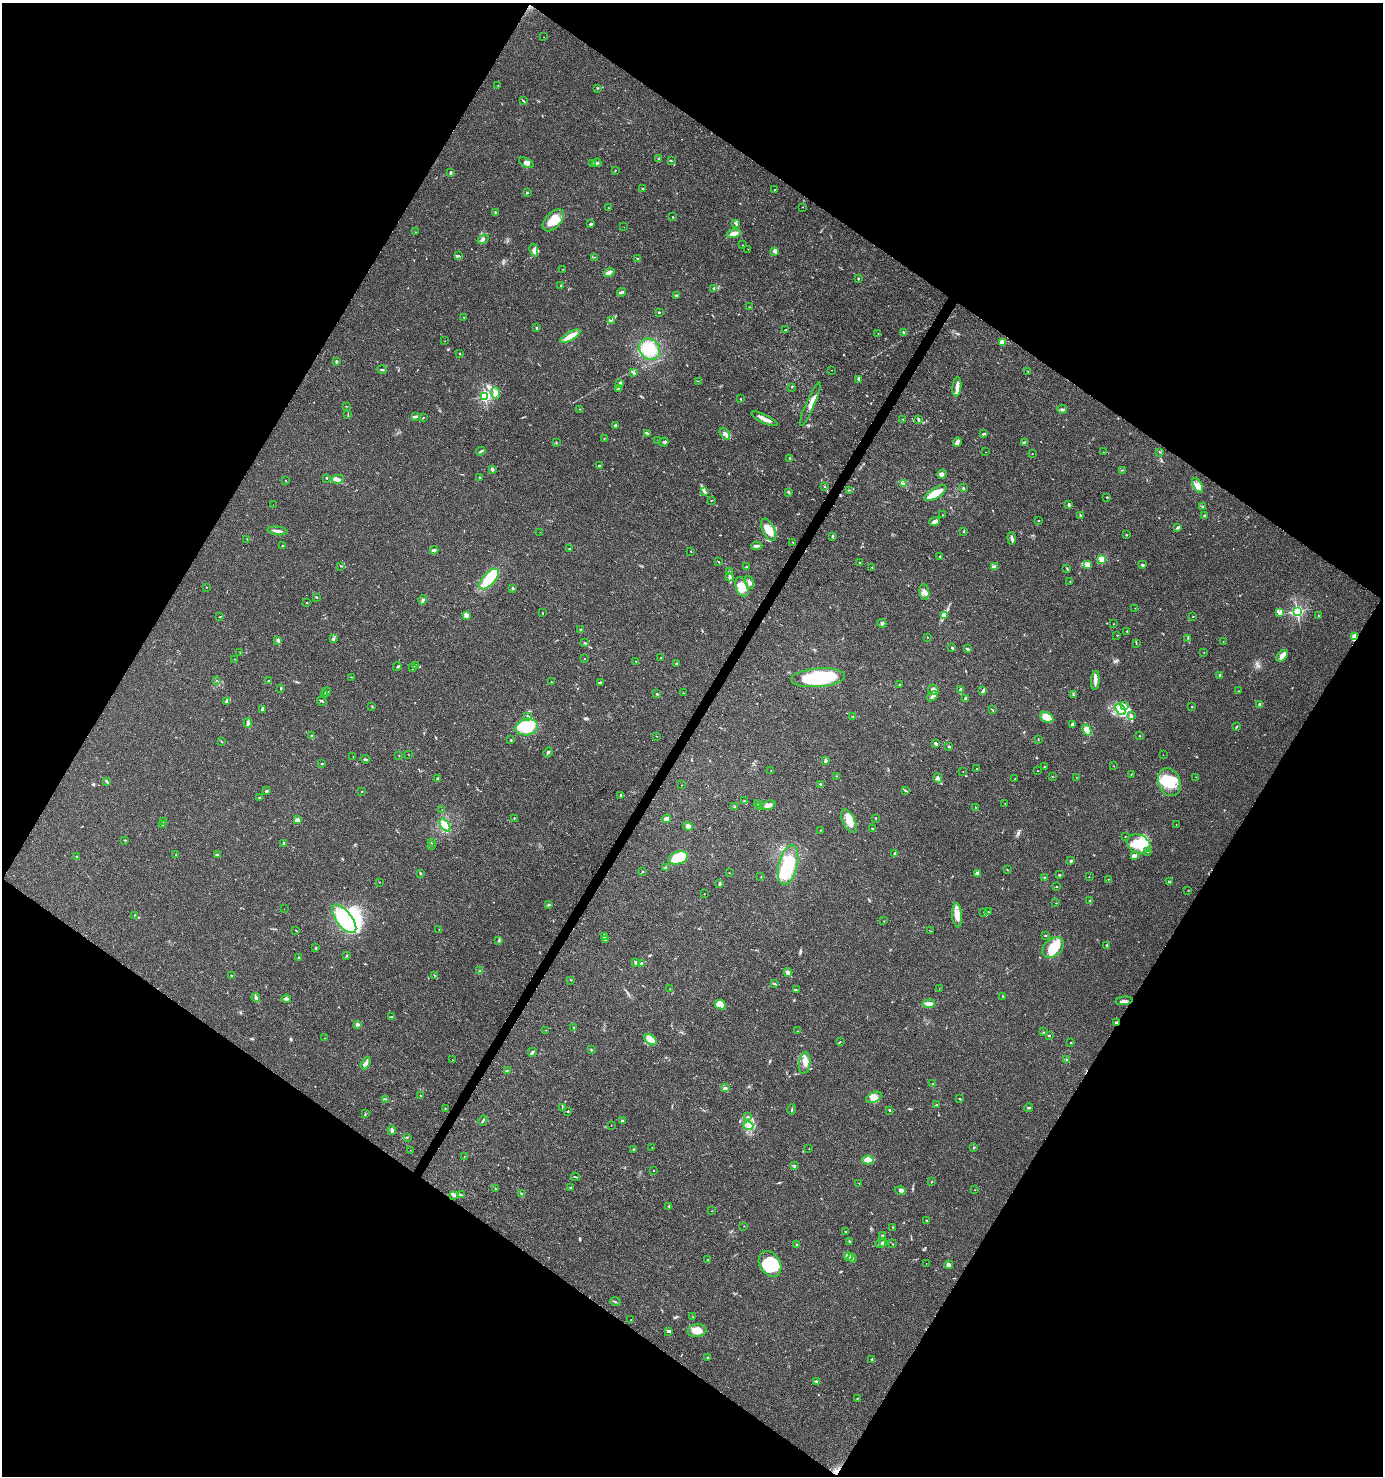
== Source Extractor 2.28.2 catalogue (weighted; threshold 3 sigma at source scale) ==
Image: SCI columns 256-5778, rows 1-5894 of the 5966 x 5903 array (HDU 1 of 3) = the unmasked area's bounding box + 8 px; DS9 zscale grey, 4 x 4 block average (1 PNG px = mean of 4 x 4 image px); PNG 1385 x 1478 px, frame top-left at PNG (2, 3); each listed source drawn as its Kron ellipse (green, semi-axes under 4 px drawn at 4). Shown black and unused: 49% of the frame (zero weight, under 3 of 4 exposures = <1% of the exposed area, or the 3 px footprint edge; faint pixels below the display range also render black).
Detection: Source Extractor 2.28.2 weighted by HDU 2 'WHT'. Background 0.0416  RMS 0.0036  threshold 0.0164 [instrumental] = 3 sigma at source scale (4.5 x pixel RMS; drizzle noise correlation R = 1.50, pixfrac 1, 0.0396/0.0396 arcsec/px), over >= 5 px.
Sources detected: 501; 6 inside a brighter object's white glare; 1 cosmic-ray / hot-pixel residue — neither listed nor drawn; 14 coinciding with a brighter row at this scale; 34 inside a brighter listed object's ellipse — not listed separately; the other 446 listed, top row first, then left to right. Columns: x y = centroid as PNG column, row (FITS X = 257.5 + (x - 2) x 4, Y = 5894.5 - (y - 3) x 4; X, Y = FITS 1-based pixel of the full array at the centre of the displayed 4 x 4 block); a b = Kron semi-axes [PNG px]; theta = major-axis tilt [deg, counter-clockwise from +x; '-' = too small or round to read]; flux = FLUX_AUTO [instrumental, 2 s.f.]
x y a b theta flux
544 37 2 2 - 1
498 85 2 2 - 0.62
597 88 2 2 - 1.4
523 101 4 2 - 1.8
658 159 3 2 - 1.8
671 161 3 2 - 1.3
526 163 8 4 -26 8.3
593 163 3 3 - 2.8
597 163 4 2 - 4
615 170 3 2 - 0.88
451 172 3 2 - 3.4
643 188 3 2 - 1.4
775 190 3 2 - 1.3
527 193 2 2 - 1.9
802 207 2 2 - 0.54
608 208 2 2 - 0.81
495 212 2 2 - 2.1
672 217 2 2 - 1
553 220 13 7 46 43
590 224 2 2 - 4.1
736 224 4 2 - 2.4
624 227 2 2 - 0.5
415 232 2 2 - 0.64
734 234 7 3 14 14
483 239 6 2 36 3.9
743 245 2 2 - 0.97
748 249 2 2 - 0.5
534 250 6 3 -78 6.3
775 251 2 2 - 45
458 256 3 2 - 1.7
594 257 2 2 - 0.52
637 259 4 2 - 2
562 269 2 2 - 0.67
609 273 5 3 - 5.7
858 278 2 2 - 1.7
561 286 3 2 - 1.6
714 288 3 2 - 2.6
622 292 4 2 - 3.1
676 295 2 2 - 2.4
750 307 2 2 - 0.98
659 312 2 2 - 1.8
464 317 2 2 - 1.1
611 321 3 2 - 0.98
537 328 3 2 - 2.5
786 330 3 2 - 2
878 333 2 2 - 0.47
904 333 3 2 - 2.3
570 336 11 3 30 34
445 341 2 2 - 0.5
1002 342 2 2 - 67
650 349 11 10 - 61
459 354 2 2 - 2.9
336 362 3 2 - 3
382 370 5 2 - 3
832 370 2 2 - 0.34
1028 372 2 2 - 0.71
634 373 3 2 - 2.8
859 379 3 2 - 2
698 381 2 2 - 0.72
620 383 4 2 - 5.9
792 387 2 2 - 0.8
957 387 10 3 84 13
618 388 3 2 - 2.2
496 393 6 3 -84 5.8
485 396 2 2 - 380
740 399 2 2 - 0.92
810 404 23 3 66 15
346 406 2 2 - 0.95
580 409 2 2 - 1.1
1062 409 5 2 - 3.1
348 414 2 2 - 0.73
416 417 3 2 - 2.7
424 417 2 2 - 0.54
764 419 14 3 -26 15
903 419 2 2 - 0.72
918 419 4 2 - 2.4
615 425 3 2 - 3.4
647 433 4 2 - 2.7
725 434 6 3 -53 9.3
983 434 4 2 - 2.3
604 438 2 2 - 0.9
658 440 2 2 - 0.51
556 442 2 2 - 1.6
664 442 5 2 - 3.1
957 442 4 2 - 2.7
1025 442 2 2 - 0.96
481 451 4 2 - 2.8
985 452 2 2 - 2.6
1103 452 2 2 - 0.6
1160 452 2 2 - 1.2
1032 453 2 2 - 0.63
789 458 2 2 - 1.2
599 466 2 2 - 9.9
492 469 3 3 - 4.8
1122 470 3 2 - 1.6
942 474 5 4 - 6.1
480 477 2 2 - 1.2
327 478 2 2 - 0.94
338 479 6 3 13 5.7
285 481 2 2 - 0.85
903 484 3 2 - 2.7
1198 485 8 4 -63 12
825 486 2 2 - 1.5
963 488 3 2 - 2.5
849 490 2 2 - 0.81
704 491 3 2 - 2.9
788 492 3 2 - 3
935 493 12 5 32 34
1106 497 2 2 - 1.3
711 500 2 2 - 0.89
273 505 2 2 - 0.27
1069 505 3 2 - 2.7
1203 507 2 2 - 1.2
943 515 2 2 - 0.69
1205 515 3 2 - 2.2
1080 516 3 2 - 2.8
935 521 5 3 - 6.6
1039 521 2 2 - 0.98
1178 527 4 2 - 3.8
769 530 12 6 -64 34
277 531 10 2 -6 9.3
964 531 3 2 - 1.7
540 532 2 2 - 1
1126 535 2 2 - 1.1
832 536 3 2 - 2.4
1012 538 6 2 -84 5.3
247 539 2 2 - 0.7
793 542 2 2 - 1.1
283 545 3 2 - 1.6
757 546 5 2 - 3.9
570 548 2 2 - 0.85
434 550 4 2 - 4.8
691 551 2 2 - 0.8
940 557 3 2 - 1.5
1102 559 3 3 - 18
718 562 2 2 - 1.2
860 563 2 2 - 1
1087 564 3 2 - 1.8
1142 565 3 2 - 3.9
340 566 2 2 - 1.1
746 567 3 2 - 1.6
872 567 2 2 - 1.3
994 567 3 2 - 9.4
1067 568 3 2 - 2.2
730 572 2 2 - 1.7
730 577 4 3 - 4
489 579 13 6 47 93
749 582 7 3 -71 6.5
1070 582 2 2 - 0.59
206 587 2 2 - 0.52
742 587 10 6 -69 20
513 588 2 2 - 3.5
924 592 8 5 -83 9.9
317 597 2 2 - 1.3
423 600 5 3 - 3.5
306 603 2 2 - 0.83
1135 608 2 2 - 0.41
1297 611 2 2 - 500
543 613 2 2 - 0.91
1279 613 3 2 - 2.6
466 615 4 3 - 11
944 615 2 2 - 1.7
1318 616 2 2 - 1.5
220 617 3 2 - 1.1
1193 617 2 2 - 0.65
882 623 4 3 - 3.6
1113 624 2 2 - 0.72
581 630 3 2 - 2.5
1127 631 2 2 - 1.9
1117 635 2 2 - 0.93
927 637 2 2 - 0.76
1355 637 3 2 - 25
1188 638 2 2 - 0.95
333 639 2 2 - 6.1
278 640 4 2 - 7.7
1223 641 2 2 - 0.57
585 643 3 2 - 2.3
1136 643 3 2 - 1.3
952 648 3 2 - 3.4
967 649 3 2 - 4.1
1204 652 2 2 - 0.69
240 653 2 2 - 0.6
1282 656 7 4 49 12
661 657 2 2 - 0.77
585 658 2 2 - 0.53
235 659 2 2 - 0.5
636 661 2 2 - 0.84
677 664 3 2 - 3.2
415 666 3 2 - 1.8
397 667 4 2 - 2.4
413 667 2 2 - 1.2
1219 675 3 2 - 4.1
351 677 2 2 - 0.99
818 678 27 9 4 190
217 680 2 2 - 0.49
1095 680 9 3 85 9
268 681 2 2 - 6.4
551 682 2 2 - 1.1
601 682 4 2 - 2.4
900 685 2 2 - 4.2
281 688 3 2 - 2.1
960 689 3 2 - 2.6
933 690 6 5 - 9.6
983 691 4 3 - 3.8
1239 691 2 2 - 0.84
326 692 4 2 - 3.1
683 693 2 2 - 0.68
325 694 3 2 - 1.4
657 694 2 2 - 2.4
1073 695 2 2 - 1.1
932 696 6 3 41 7.8
965 699 4 2 - 3.9
322 701 5 2 - 2.7
227 702 4 3 - 3.9
1124 705 3 2 - 3.9
1260 705 3 2 - 11
372 706 3 2 - 1.6
1192 707 2 2 - 1.3
262 709 3 2 - 2.7
1121 709 6 4 -53 53
992 710 2 2 - 1.1
528 716 3 2 - 1.4
853 716 2 2 - 0.61
1131 716 4 2 - 3.2
1047 717 7 4 -29 49
248 723 5 3 - 3.9
1072 725 3 3 - 3.2
527 727 11 8 11 97
1237 727 2 2 - 1.4
1087 730 6 3 -62 39
312 735 2 2 - 1.2
657 736 2 2 - 0.46
1139 736 2 2 - 1.1
1038 739 3 2 - 0.9
511 740 2 2 - 1.5
221 741 2 2 - 0.85
936 744 4 2 - 4.8
948 747 2 2 - 1.3
548 752 5 2 - 3.2
399 755 2 2 - 0.73
408 755 2 2 - 0.48
1163 755 2 2 - 0.38
353 757 2 2 - 0.54
365 759 4 2 - 2.8
825 761 3 3 - 3
322 764 2 2 - 2.2
1044 766 3 2 - 0.75
1113 766 2 2 - 0.61
976 769 2 2 - 1.3
771 771 2 2 - 0.81
1038 771 2 2 - 0.79
963 772 2 2 - 0.49
1131 774 2 2 - 1.1
836 776 2 2 - 0.72
1052 776 2 2 - 0.62
1077 777 2 2 - 0.38
1196 777 2 2 - 0.51
437 778 2 2 - 1.5
938 778 5 3 - 4
1015 779 2 2 - 0.76
106 781 3 2 - 3.9
1169 782 14 11 -70 57
820 784 3 2 - 2
681 785 2 2 - 0.7
267 791 3 2 - 2.1
362 791 2 2 - 0.86
905 791 4 2 - 2.1
621 795 3 2 - 1.8
260 798 2 2 - 1.7
744 801 2 2 - 1.1
1005 803 2 2 - 0.7
758 804 4 2 - 2.2
768 805 8 4 21 12
734 806 2 2 - 1.9
760 807 4 2 - 2.3
976 808 2 2 - 1.9
442 809 2 2 - 0.41
514 818 2 2 - 1.6
875 818 3 2 - 1
666 819 4 3 - 11
297 820 2 2 - 38
849 821 13 6 -63 25
163 822 3 2 - 1.9
163 824 4 3 - 3.1
445 825 7 3 -54 8.6
1176 825 2 2 - 0.56
688 826 5 4 - 8.5
872 828 3 2 - 0.75
820 830 2 2 - 0.7
1125 837 2 2 - 0.73
125 840 4 2 - 1.6
431 842 2 2 - 1.8
283 843 3 2 - 2
1139 844 12 9 -24 53
432 846 2 2 - 0.85
1148 852 2 2 - 3.6
895 853 3 2 - 2.3
176 855 2 2 - 0.71
217 855 2 2 - 4
1134 856 4 3 - 4.2
77 857 2 2 - 2.3
678 858 10 6 17 49
1071 861 3 2 - 5.2
788 865 20 9 76 130
665 868 4 2 - 3.7
1007 870 3 2 - 1.2
643 871 2 2 - 1.2
420 873 3 2 - 1.6
729 873 2 2 - 0.74
977 874 2 2 - 29
1059 875 2 2 - 1.9
761 877 2 2 - 0.58
1045 877 4 2 - 1.7
1089 877 2 2 - 0.51
1108 879 2 2 - 0.72
379 882 2 2 - 0.54
1169 882 2 2 - 2
720 884 3 2 - 2.7
1057 886 2 2 - 0.69
1188 891 2 2 - 0.62
704 894 2 2 - 0.63
1090 901 3 2 - 3.1
1056 903 2 2 - 1.3
548 905 3 2 - 2.2
284 909 2 2 - 0.31
984 912 2 2 - 0.93
988 912 2 2 - 0.8
135 915 2 2 - 1.1
957 915 12 5 -85 20
344 919 17 7 -52 190
884 921 2 2 - 0.83
439 929 2 2 - 0.64
296 930 2 2 - 0.84
931 931 2 2 - 0.79
1045 935 3 2 - 1.7
604 936 3 2 - 3.1
499 940 3 2 - 1.7
606 940 3 3 - 2.6
1106 945 3 2 - 1.5
315 948 3 2 - 1.8
1053 948 12 8 43 46
346 956 2 2 - 0.98
299 958 4 2 - 1.8
635 962 3 2 - 4.2
642 964 3 2 - 6.9
480 971 3 2 - 1.7
788 972 4 3 - 6.7
231 976 2 2 - 1
435 976 4 2 - 2
571 980 2 2 - 1
775 984 3 2 - 1.6
670 989 2 2 - 0.53
939 989 2 2 - 0.41
796 990 3 2 - 2.5
1003 996 2 2 - 1.4
256 998 4 3 - 4.9
286 999 4 3 - 4.1
1124 1001 8 2 7 6.3
929 1004 6 3 6 7.1
720 1005 6 4 -27 20
391 1017 2 2 - 2.9
1116 1022 2 2 - 16
358 1024 4 3 - 4.7
573 1028 2 2 - 1
546 1030 2 2 - 0.62
797 1031 2 2 - 0.75
1044 1032 2 2 - 1.2
1049 1036 2 2 - 2.6
324 1038 2 2 - 0.64
650 1040 7 4 -40 28
840 1042 3 2 - 1.2
1071 1043 2 2 - 0.99
591 1050 2 2 - 1.5
532 1052 4 2 - 4.1
452 1060 2 2 - 0.89
1066 1060 2 2 - 1.3
366 1063 6 4 61 8
805 1063 11 5 83 18
507 1070 2 2 - 0.71
933 1084 2 2 - 0.57
725 1088 3 2 - 2.7
420 1096 2 2 - 1.1
874 1097 8 5 25 12
386 1099 2 2 - 1.4
960 1099 3 2 - 1.3
936 1105 3 2 - 1.6
562 1107 2 2 - 0.88
445 1108 3 2 - 1.3
1028 1108 4 2 - 2.7
792 1109 5 2 - 1.9
889 1110 2 2 - 2.9
568 1111 2 2 - 1.7
365 1114 2 2 - 1.5
747 1116 2 2 - 0.74
483 1120 5 2 - 2.5
622 1121 3 2 - 3.5
611 1125 2 2 - 0.53
749 1126 5 3 - 8.4
392 1130 5 2 - 4.7
407 1137 3 2 - 1.1
652 1147 2 2 - 0.8
974 1147 2 2 - 1
634 1149 2 2 - 1
809 1149 2 2 - 0.81
410 1150 2 2 - 0.41
464 1156 2 2 - 0.66
868 1160 6 4 4 14
794 1166 3 2 - 1.5
654 1171 2 2 - 0.77
575 1177 5 2 - 2.1
932 1181 2 2 - 0.71
859 1183 2 2 - 0.53
571 1188 3 2 - 1.9
496 1189 3 2 - 1.6
975 1190 2 2 - 0.6
900 1191 5 3 - 6.6
521 1194 3 2 - 2.7
462 1195 2 2 - 0.6
454 1196 4 3 - 3.2
669 1206 2 2 - 3
712 1211 2 2 - 0.56
926 1220 2 2 - 1.4
744 1226 2 2 - 0.81
893 1227 2 2 - 0.61
845 1231 2 2 - 2
882 1235 2 2 - 2
850 1242 4 2 - 2.2
884 1242 3 2 - 11
880 1243 5 2 - 4.9
893 1244 2 2 - 0.98
797 1245 2 2 - 15
848 1256 4 2 - 4.2
852 1258 4 2 - 3.2
708 1260 2 2 - 0.8
770 1264 14 10 -57 83
926 1264 2 2 - 0.47
949 1265 4 3 - 7.4
615 1302 5 2 - 1.7
692 1317 2 2 - 1.1
631 1320 2 2 - 0.73
668 1331 3 2 - 5.2
697 1331 9 6 5 23
708 1357 3 2 - 1.3
872 1359 3 2 - 2.2
816 1381 3 2 - 3.2
857 1398 3 2 - 0.99
Overlapping masked pixels (flux is a lower limit): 2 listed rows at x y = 1355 637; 1116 1022
Diffuse or blended objects may show on this block-average render without a row.